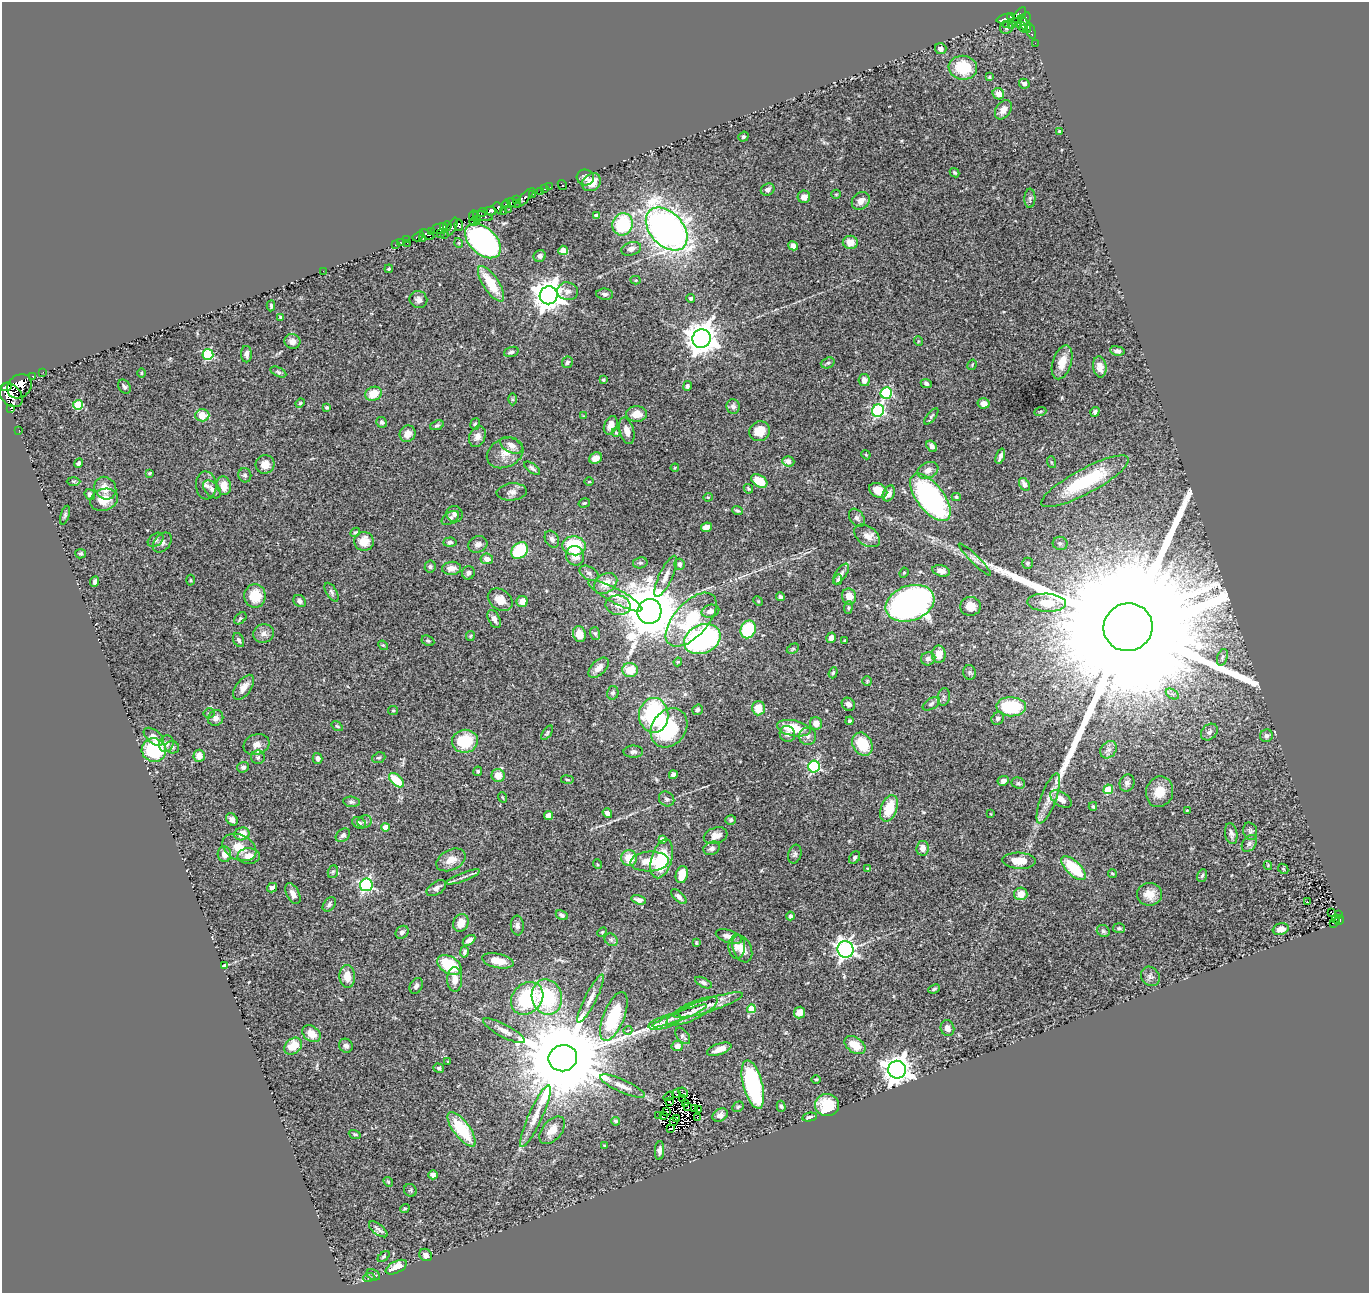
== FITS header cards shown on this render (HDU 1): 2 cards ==
NAXIS1  =                 1367
NAXIS2  =                 1291

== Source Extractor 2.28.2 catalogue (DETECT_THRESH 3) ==
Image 1367 x 1291 px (HDU 1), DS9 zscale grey, 1 PNG px = 1 image px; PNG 1371 x 1295 px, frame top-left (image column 1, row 1291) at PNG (2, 2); each listed source drawn as its Kron ellipse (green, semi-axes under 4 px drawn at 4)
Background 0.668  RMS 0.036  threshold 0.108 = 3 sigma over >= 5 px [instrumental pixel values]
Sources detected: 447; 4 with non-positive FLUX_AUTO (blend fragments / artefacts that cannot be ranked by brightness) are neither listed nor drawn; the other 443 listed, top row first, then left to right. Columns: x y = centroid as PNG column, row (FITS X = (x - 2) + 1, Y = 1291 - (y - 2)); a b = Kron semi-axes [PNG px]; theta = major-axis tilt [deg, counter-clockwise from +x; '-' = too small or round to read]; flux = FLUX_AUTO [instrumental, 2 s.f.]
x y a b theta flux
1020 15 9 4 55 310
1010 17 4 3 - 82
1005 19 8 4 14 140
1025 19 7 5 55 260
1017 23 5 3 - 82
1006 24 3 3 - 4
1011 24 3 2 - 9.5
1024 24 9 3 -58 220
1006 27 6 6 - 6.4
1023 27 6 2 -45 88
1031 31 9 4 -71 50
1035 43 2 2 - 4.2
941 49 6 5 - 7.8
963 68 14 12 -10 87
989 77 3 3 - 2.8
1024 84 5 4 - 8.4
998 94 6 5 - 21
1003 110 10 7 56 18
1060 131 3 3 - 3.4
743 137 5 4 - 3.7
955 173 5 4 - 3.7
585 177 9 8 - 11
591 182 10 8 39 29
562 185 5 3 - 4.7
550 187 3 2 - 1.7
544 189 3 2 - 11
768 189 7 5 27 9.5
541 191 3 3 - 11
532 194 4 3 - 21
836 194 5 4 - 2.7
804 197 6 6 - 14
525 198 13 4 46 54
1030 198 10 5 87 6.1
517 200 4 3 - 72
861 201 10 8 43 18
513 203 7 3 -21 41
506 204 4 4 - 46
498 208 6 4 -65 63
509 209 2 2 - 27
490 211 6 4 2 130
503 211 3 2 - 38
483 212 5 3 - 27
596 215 4 3 - 9.3
474 216 5 2 - 14
483 216 10 4 -12 170
478 220 4 3 - 33
474 222 4 3 - 30
623 224 11 10 - 150
459 225 5 4 - 45
447 226 5 2 - 8.5
444 227 2 2 - 21
452 227 9 3 66 94
439 229 8 5 12 150
667 229 25 16 -47 1600
432 232 3 2 - 20
440 233 3 2 - 15
444 234 2 2 - 37
427 235 7 3 -27 29
418 236 6 3 32 22
423 239 3 2 - 2.8
407 240 3 2 - 12
483 241 21 13 -43 550
400 242 3 2 - 8.2
850 242 7 6 - 24
407 243 3 2 - 3.8
459 243 5 3 - 1.9
395 245 2 2 - 7.6
793 246 5 4 - 10
631 249 10 6 18 13
563 250 5 4 - 21
540 256 6 5 - 8.6
389 269 4 3 - 3.1
323 271 2 2 - 27
636 280 5 4 - 2.6
491 284 20 7 -56 82
568 291 10 9 - 13
605 294 8 5 -4 6.2
549 295 9 9 - 3700
691 298 4 4 - 5.3
418 299 9 8 - 12
271 306 5 3 - 3.5
280 317 3 3 - 3
701 339 9 9 - 4000
292 341 8 7 - 16
918 341 5 3 - 2.1
1117 351 7 5 -9 9.2
511 352 7 5 17 5.9
208 354 5 5 - 210
246 354 8 5 -90 8.4
567 362 6 5 - 5.8
1062 362 17 9 72 36
828 363 7 5 20 4.9
972 365 5 3 - 2.4
1100 367 11 6 -83 17
43 372 2 2 - 4.6
278 372 8 4 -25 5
141 373 5 3 - 2.2
33 376 3 3 - 32
603 380 4 3 - 2.8
864 380 6 5 - 16
926 383 5 4 - 6
19 386 13 11 43 950
687 386 5 4 - 4.8
6 387 5 4 - 89
124 387 8 5 -57 6
886 393 6 5 - 240
373 394 8 6 23 36
11 395 14 9 -46 1300
512 399 6 4 90 3
300 403 5 4 - 2.7
984 403 6 5 - 17
78 405 5 5 - 110
733 406 7 6 - 9.3
10 408 3 2 - 350
327 408 4 3 - 3
878 411 6 6 - 320
1040 412 6 4 20 2.7
1095 412 5 4 - 5.3
637 414 10 8 2 29
202 415 7 6 - 41
584 416 4 3 - 1.9
931 416 10 4 50 4.8
382 422 5 5 - 4.7
475 424 5 4 - 3.8
437 425 7 4 22 4.7
611 425 9 6 67 17
19 430 2 2 - 4.4
627 431 13 7 -75 19
759 431 10 9 - 32
616 432 4 4 - 2.4
407 434 8 8 - 20
477 436 11 8 66 16
511 445 12 7 -27 17
932 446 6 4 -53 9.5
505 453 19 14 26 35
866 455 5 3 - 2.3
1000 456 8 3 71 8.5
596 458 7 5 21 14
788 461 6 5 - 14
1051 462 6 4 -71 3
79 463 5 4 - 5.6
265 464 9 9 - 24
532 468 9 4 -35 6.7
675 468 4 3 - 2.4
928 470 11 8 23 16
150 473 4 2 - 2.4
245 475 7 6 - 6.6
73 481 7 3 0 2.4
589 481 5 3 - 2.4
759 481 9 5 -32 43
1085 481 49 12 28 180
1024 484 7 5 -60 15
206 485 14 10 -85 15
224 486 9 7 -79 33
105 488 12 10 -51 26
212 489 11 6 -45 11
748 489 5 4 - 3
878 490 9 7 -28 31
512 492 15 8 5 13
889 493 8 5 67 14
90 494 6 5 - 6.6
708 497 4 4 - 2.5
930 497 28 13 -52 510
956 497 4 4 - 3.3
104 500 14 11 18 40
584 503 6 4 16 3.4
737 511 5 3 - 3.6
454 514 8 8 - 9.3
65 515 10 4 72 4.7
450 518 9 6 31 6.6
857 518 10 6 -55 7.9
706 527 5 4 - 14
355 532 5 3 - 3.1
867 536 14 9 -36 20
552 539 9 6 -60 9.8
156 540 9 6 39 7.1
364 541 10 9 - 36
450 542 7 4 3 5.6
162 543 11 8 51 9.8
1060 543 7 6 - 6.7
478 544 10 8 26 13
574 546 12 9 -5 110
520 550 9 7 43 110
81 554 5 4 - 3.8
575 556 10 9 - 24
487 559 6 5 - 15
975 559 22 4 -45 10
640 563 7 5 10 5.1
1027 563 5 5 - 5.3
680 564 5 5 - 7.1
430 566 6 5 - 4.8
452 568 9 6 5 16
941 571 9 5 -14 14
468 573 6 6 - 8.6
589 573 10 6 -29 7.5
904 573 5 4 - 3.6
841 574 12 5 57 9.3
666 576 22 6 65 20
190 580 5 3 - 2.2
838 580 5 4 - 4.7
95 582 5 4 - 7
606 583 13 9 35 35
332 592 10 5 -60 6.6
255 596 12 10 -89 60
615 596 30 7 -28 36
780 597 4 3 - 5.3
849 597 8 7 - 29
500 600 13 10 -35 29
300 601 7 5 -39 6.9
522 601 5 5 - 23
758 601 5 4 - 2.7
910 603 25 17 19 920
1047 603 19 9 -3 39
618 605 12 9 -8 22
970 606 10 9 - 25
848 608 6 4 84 3.5
649 611 12 12 - 15000
710 611 9 6 14 13
240 618 7 5 41 3.8
494 619 10 5 -63 11
691 620 33 17 48 150
1128 627 24 23 - 310000
748 629 9 7 68 110
264 633 10 9 - 14
595 633 6 5 - 4.1
579 634 8 6 -76 23
470 636 5 4 - 2.6
831 638 5 4 - 16
702 639 19 14 25 520
239 640 7 5 -63 5.8
428 641 7 5 -26 4.3
844 641 3 2 - 2.2
383 645 5 4 - 2.7
793 649 6 4 31 3.7
939 654 9 7 90 26
1222 657 8 5 71 5.7
928 659 7 6 - 9.6
678 662 4 4 - 2.6
599 668 12 7 44 18
630 670 8 7 - 46
969 672 7 6 - 5.5
833 673 6 4 72 4.3
867 681 5 5 - 3.3
244 687 14 7 54 21
613 693 7 5 75 5.8
1172 694 7 4 -31 5.8
944 697 9 6 82 6.5
848 704 7 6 - 11
931 704 9 5 32 5.7
1011 707 15 9 -2 140
758 708 7 6 - 38
393 710 5 4 - 3
697 710 5 5 - 5.5
209 713 5 5 - 4
654 715 17 14 -90 280
216 718 8 7 - 12
998 718 7 6 - 8.1
850 721 4 4 - 6.5
816 723 6 6 - 22
337 726 6 3 -35 2.7
669 728 21 17 53 180
794 728 17 8 -11 75
1209 732 9 7 43 9.1
547 733 8 4 54 4.1
787 734 8 7 - 8.6
808 736 8 8 - 11
1266 736 6 6 - 7
154 737 12 6 -40 17
465 741 13 11 8 99
166 744 8 7 - 11
256 744 13 10 19 17
862 744 12 9 -60 76
172 747 7 6 - 5.7
154 750 12 11 - 230
1109 750 9 7 51 10
633 752 9 6 2 8.5
199 756 6 5 - 24
258 757 7 6 - 5.8
318 758 5 5 - 9.1
379 758 7 5 21 4.1
243 767 6 5 - 7
814 767 6 5 - 310
478 771 5 4 - 4
498 775 6 6 - 33
673 775 4 4 - 9
396 780 9 5 -43 75
567 780 6 3 -9 2.6
1003 781 6 5 - 7.6
1018 783 7 5 -25 4.8
1127 783 9 7 73 8.5
1108 789 5 4 - 71
1160 792 15 13 72 44
502 797 5 3 - 2.4
667 799 8 7 - 7
1048 799 26 7 70 30
1061 799 12 7 -33 17
351 802 8 5 -7 5.7
1093 806 4 3 - 3.1
889 808 14 8 70 66
1187 810 3 2 - 1.9
607 813 5 4 - 12
991 814 4 2 - 1.6
548 815 4 4 - 32
232 819 6 5 - 12
731 820 5 5 - 4.2
364 821 7 6 - 7.3
359 823 7 5 -25 6.9
386 827 4 4 - 33
1250 831 9 7 -74 7.1
242 834 8 6 18 35
1231 834 10 6 -80 8.5
343 835 8 6 39 5.9
716 836 12 8 17 18
662 840 4 4 - 16
1249 843 9 6 51 7.7
239 847 18 12 -26 46
712 848 8 6 25 9.8
923 848 7 6 - 16
224 854 8 6 -83 22
795 854 9 6 73 6.9
249 856 11 8 2 23
629 858 8 7 - 45
855 858 7 5 59 4.7
662 859 20 10 73 110
451 860 15 10 27 26
649 861 19 10 4 42
1019 861 16 8 -2 33
597 864 5 3 - 2.1
1268 866 4 4 - 2.3
1074 868 16 7 -43 100
868 869 4 4 - 3.3
1283 869 6 4 -45 3.4
333 872 6 5 - 3.4
682 874 9 6 75 34
1112 874 4 3 - 2.8
1202 876 6 4 71 4.5
463 877 18 2 21 8.6
366 885 6 6 - 430
272 888 5 4 - 6.8
436 888 11 6 33 11
293 894 11 6 -62 13
1021 894 6 6 - 27
1149 894 12 11 - 29
679 897 9 5 -43 9.7
639 900 8 4 -16 9.9
1307 902 3 2 - 14
329 904 8 5 51 6.1
1331 912 4 2 - 1.6
562 915 6 4 -29 6.9
1339 915 3 2 - 9.9
790 916 4 4 - 7.4
1336 919 4 2 - 13
1339 920 5 3 - 48
461 923 9 7 66 32
1333 923 3 2 - 4.4
517 926 10 6 -85 10
1119 928 6 5 - 4
1281 929 8 5 18 15
1103 931 7 5 -32 5.3
402 932 7 6 - 9.7
602 932 5 3 - 2.7
729 937 13 6 -18 16
469 940 7 4 34 10
611 940 7 5 -44 5.3
696 943 3 3 - 2.8
737 947 12 8 88 17
742 949 14 9 -67 24
845 949 8 8 - 850
464 952 6 4 77 5.7
498 961 16 7 -12 36
224 965 3 2 - 2.9
449 965 13 8 -31 110
347 976 11 8 -88 30
1150 976 10 9 - 9.1
455 979 12 7 -89 23
703 983 9 4 -27 6.7
416 986 8 6 64 8.8
934 989 6 3 25 4
547 997 18 15 -77 180
527 998 18 14 46 170
591 999 27 6 63 21
708 1005 36 6 18 37
751 1009 4 4 - 52
692 1011 28 8 26 40
799 1012 6 5 - 22
614 1016 26 10 68 160
680 1016 29 4 21 23
665 1022 17 6 18 18
947 1028 8 6 -75 16
628 1030 4 2 - 1.9
504 1031 23 6 -28 20
312 1034 10 7 -38 27
683 1036 9 5 -50 6.6
855 1045 11 7 -35 43
293 1046 10 7 40 45
346 1046 7 6 - 8
677 1046 6 5 - 15
719 1049 13 5 19 22
563 1058 14 13 - 55000
448 1061 4 2 - 2
439 1068 5 4 - 5.5
897 1070 9 9 - 3000
816 1079 5 3 - 2.2
753 1085 25 9 -75 310
622 1086 24 6 -24 22
683 1093 5 2 - 2.9
676 1094 4 2 - 2.3
669 1096 5 4 - 2.5
683 1099 3 2 - 0.73
670 1102 3 2 - 2
685 1103 3 3 - 0.51
827 1105 12 11 - 84
781 1106 6 4 -73 3.9
687 1107 3 2 - 4
738 1107 6 5 - 4.6
694 1108 3 2 - 4.4
698 1109 3 2 - 6.2
667 1111 2 2 - 1.7
664 1115 2 2 - 0.81
720 1115 8 6 28 10
535 1116 33 7 66 35
659 1116 2 2 - 0.38
698 1117 3 2 - 0.51
810 1117 7 4 12 5.4
677 1119 4 2 - 2
616 1121 4 4 - 4.5
673 1121 2 2 - 2.1
462 1129 21 8 -53 120
670 1129 3 2 - 3.3
552 1130 16 9 50 29
355 1134 6 4 -19 3
605 1146 4 3 - 2.4
659 1150 9 4 85 8.7
433 1175 5 4 - 11
388 1182 5 4 - 3.3
410 1190 7 6 - 4.7
405 1209 5 4 - 3.1
378 1229 11 5 -37 8.7
426 1255 7 6 - 13
384 1257 7 4 41 3.3
396 1267 11 6 27 28
373 1275 7 5 -28 4.7
369 1277 5 3 - 2.9
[4 non-positive-flux detections neither listed nor drawn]